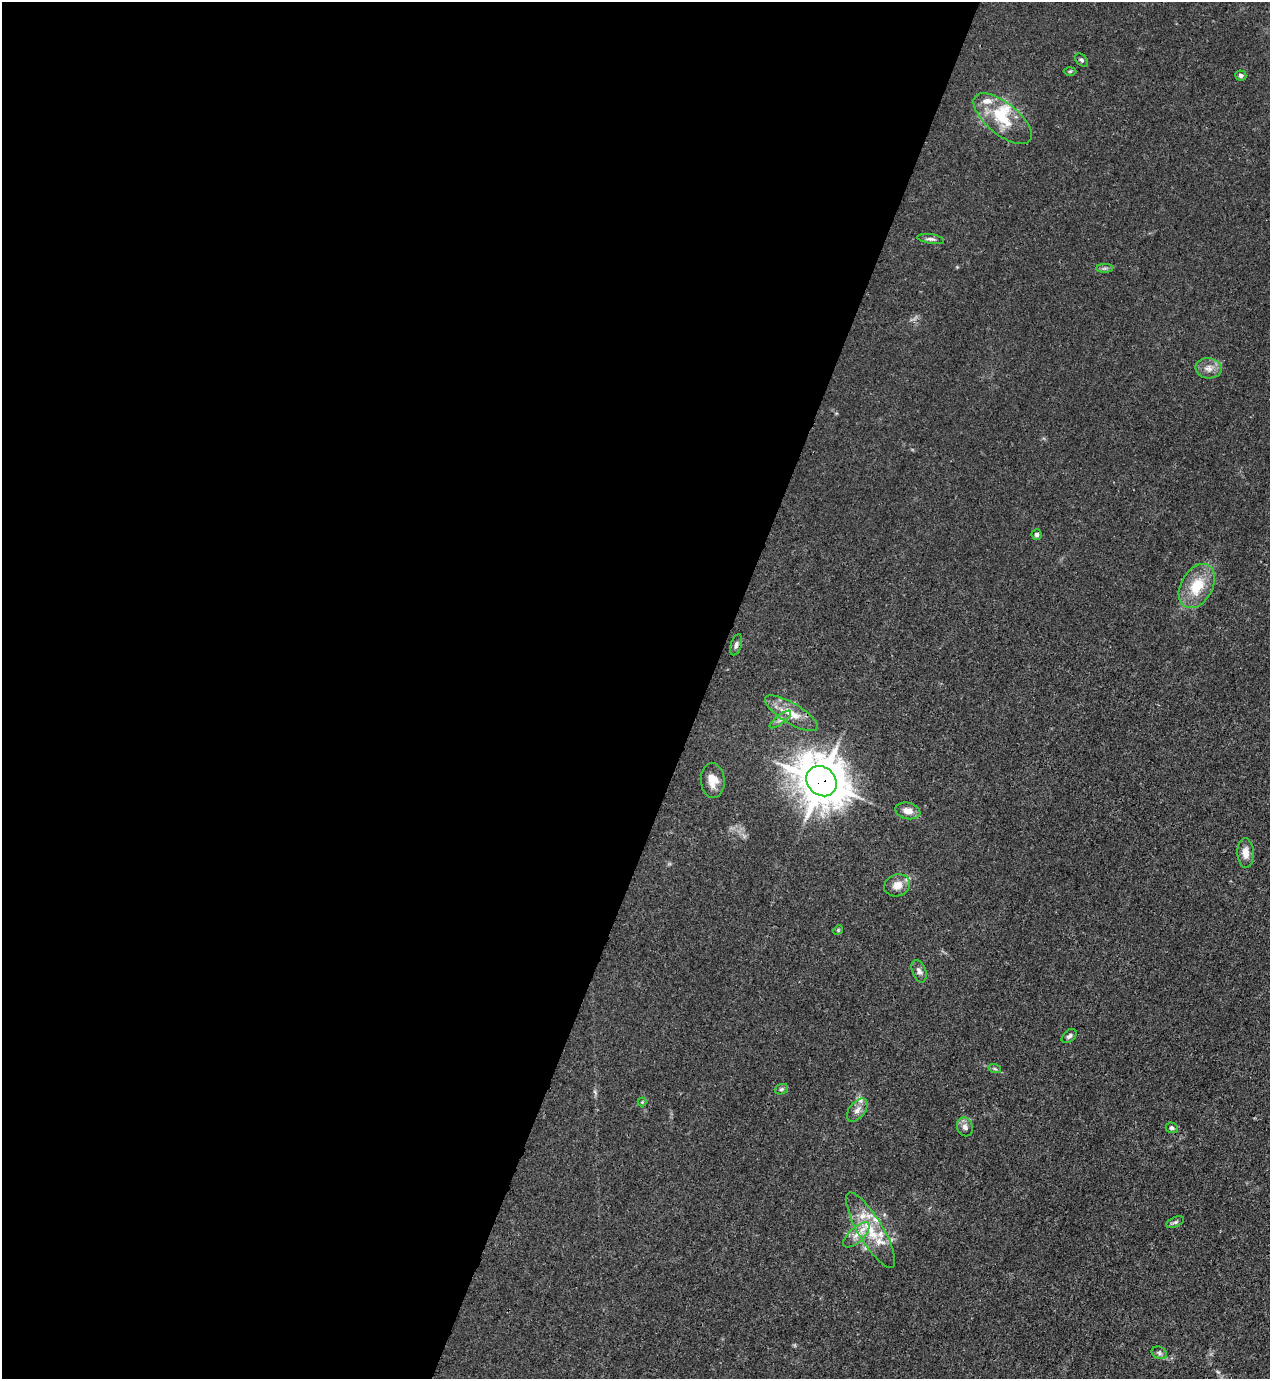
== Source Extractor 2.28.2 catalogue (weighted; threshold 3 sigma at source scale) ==
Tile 5 of 4 x 4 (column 1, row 2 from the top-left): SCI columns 222-1489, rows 2794-4170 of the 5646 x 5587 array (HDU 1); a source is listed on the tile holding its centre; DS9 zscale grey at full resolution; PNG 1272 x 1381 px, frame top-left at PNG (2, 2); each listed source drawn as its Kron ellipse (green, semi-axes under 4 px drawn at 4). Shown black and unused: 56% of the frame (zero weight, under 3 of 4 exposures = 7% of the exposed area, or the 3 px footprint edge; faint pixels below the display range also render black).
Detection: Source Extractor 2.28.2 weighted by HDU 2 'WHT'; one run over the whole footprint, this tile lists its part. Background 0.0179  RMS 0.0025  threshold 0.0114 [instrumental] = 3 sigma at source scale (4.5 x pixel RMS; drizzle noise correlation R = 1.50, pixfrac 1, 0.05/0.05 arcsec/px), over >= 5 px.
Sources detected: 37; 7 inside a brighter listed object's ellipse — not listed separately; the other 30 listed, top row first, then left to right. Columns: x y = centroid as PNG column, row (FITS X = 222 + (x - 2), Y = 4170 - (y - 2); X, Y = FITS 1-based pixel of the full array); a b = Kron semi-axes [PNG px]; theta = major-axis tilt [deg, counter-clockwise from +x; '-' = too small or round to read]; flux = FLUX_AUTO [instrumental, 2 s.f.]
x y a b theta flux
1082 60 7 5 -49 0.54
1070 71 6 4 1 0.34
1241 75 6 5 - 0.61
1003 119 35 16 -39 9.6
931 239 13 4 -8 0.81
1105 268 8 4 0 0.56
1209 368 13 10 -6 2
1037 534 5 5 - 0.73
1197 586 24 16 60 7.9
736 645 11 5 73 0.74
791 713 30 10 -31 5
780 719 13 4 38 0.91
713 781 17 12 -86 3.2
822 781 16 14 -41 880
908 811 13 8 -13 2.3
1246 853 15 8 -89 2.5
897 885 13 10 21 2.7
838 930 5 4 - 0.3
919 971 12 6 -70 1
1069 1036 8 5 42 0.71
995 1069 6 4 -19 0.38
781 1089 7 5 21 0.49
642 1102 4 4 - 0.25
857 1110 13 8 52 1.7
965 1127 9 8 - 1.3
1172 1128 6 5 - 0.66
1175 1222 9 5 24 0.58
871 1230 43 12 -59 8.6
856 1235 16 7 43 2.3
1159 1353 8 6 -22 0.7
Overlapping masked pixels (flux is a lower limit): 1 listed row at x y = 822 781